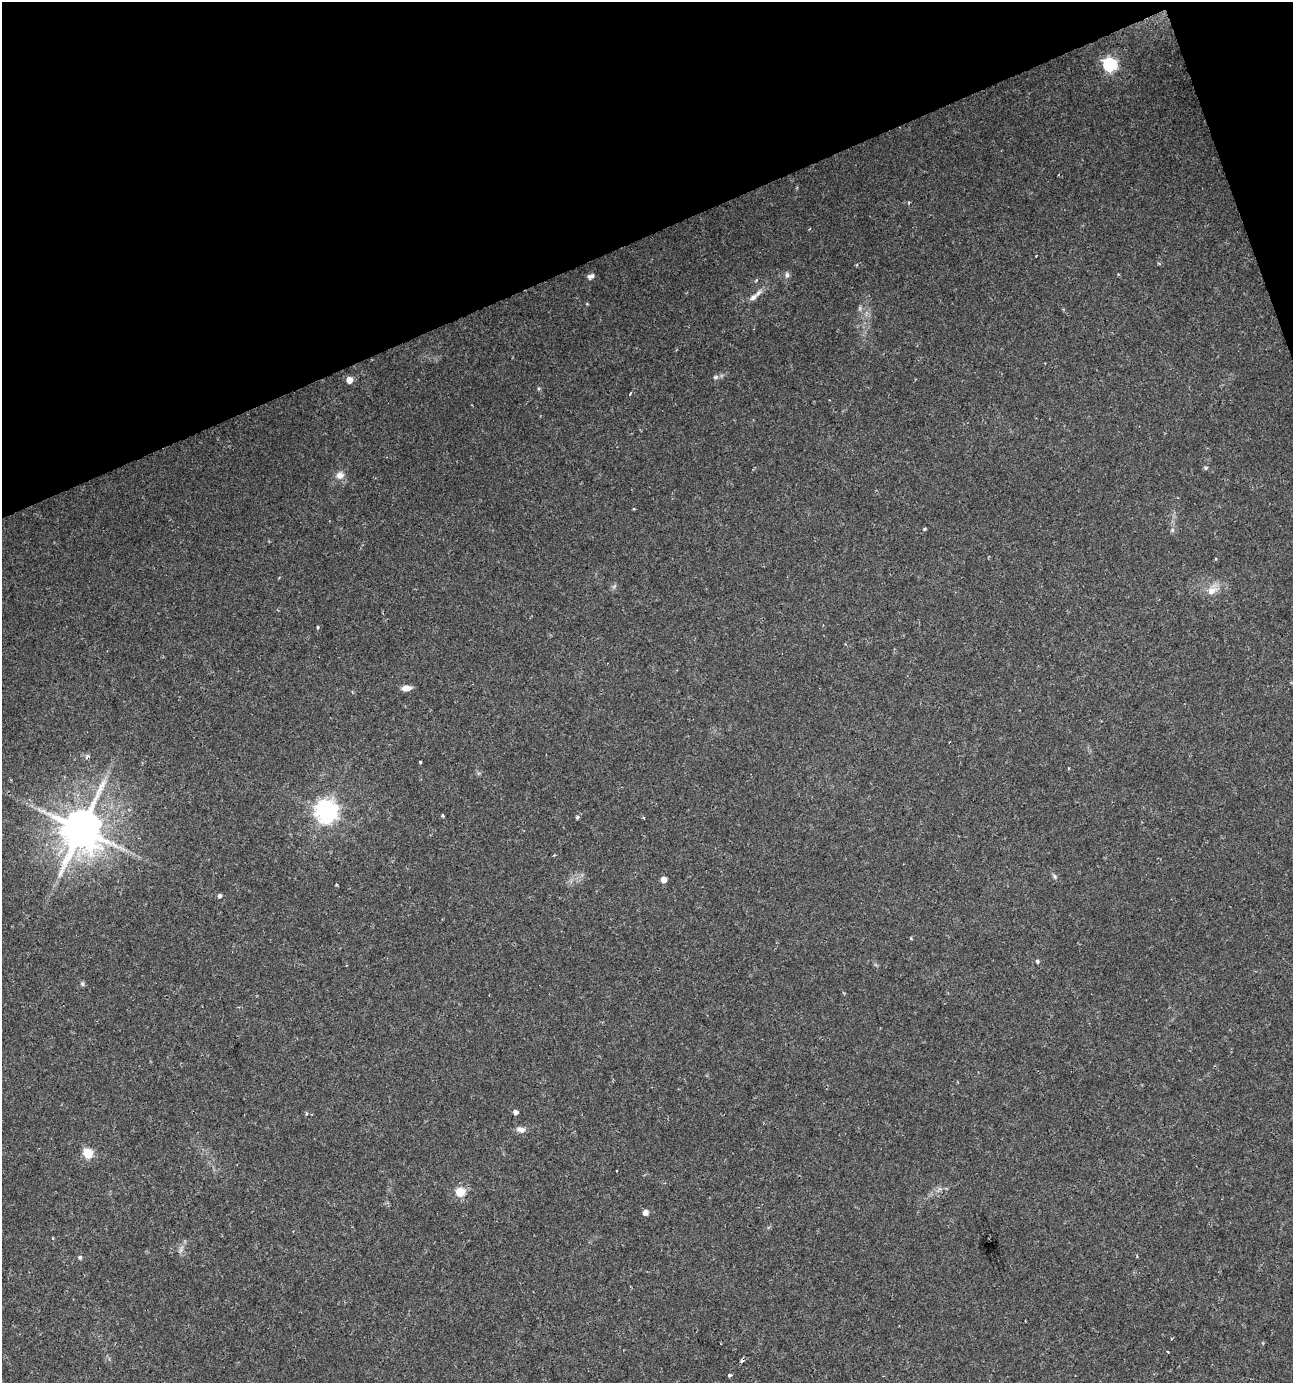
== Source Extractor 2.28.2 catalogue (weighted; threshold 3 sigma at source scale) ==
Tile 3 of 4 x 4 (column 3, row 1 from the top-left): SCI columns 2712-4002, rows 4144-5524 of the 5368 x 5526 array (HDU 1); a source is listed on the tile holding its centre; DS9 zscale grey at full resolution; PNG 1295 x 1385 px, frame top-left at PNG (2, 2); no overlay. Shown black and unused: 18% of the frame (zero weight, under 2 of 3 exposures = <1% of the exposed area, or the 3 px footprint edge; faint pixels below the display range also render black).
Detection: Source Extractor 2.28.2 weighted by HDU 2 'WHT'; one run over the whole footprint, this tile lists its part. Background 0.0424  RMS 0.0033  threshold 0.015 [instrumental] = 3 sigma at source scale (4.5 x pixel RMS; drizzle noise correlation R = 1.50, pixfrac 1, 0.0396/0.0396 arcsec/px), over >= 5 px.
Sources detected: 39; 1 cosmic-ray / hot-pixel residue — not listed; the other 38 listed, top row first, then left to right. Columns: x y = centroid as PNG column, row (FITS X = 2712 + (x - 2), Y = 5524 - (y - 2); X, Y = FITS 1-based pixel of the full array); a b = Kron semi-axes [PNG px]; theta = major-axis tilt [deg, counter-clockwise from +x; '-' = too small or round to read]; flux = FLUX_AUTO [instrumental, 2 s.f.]
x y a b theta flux
1110 65 6 6 - 61
787 275 8 6 -79 0.92
590 276 8 5 20 1.1
753 297 12 7 41 1.7
716 377 7 5 20 0.67
349 380 5 5 - 4.4
1206 468 5 5 - 0.55
340 475 11 10 - 2.3
925 529 4 3 - 0.37
1172 530 6 4 46 0.53
1216 559 3 3 - 0.41
1211 590 12 9 31 3
318 627 4 3 - 0.32
406 688 10 6 5 2.4
420 762 3 2 - 0.72
326 811 8 7 - 230
442 815 3 3 - 0.56
577 817 4 3 - 1
81 829 13 11 79 1300
554 855 4 3 - 0.31
1055 876 7 5 -54 0.66
663 879 5 5 - 2.8
336 884 3 3 - 0.33
220 896 5 4 - 0.77
1037 961 5 4 - 0.47
82 984 6 5 - 0.56
516 1112 4 4 - 1.5
306 1114 4 3 - 0.41
521 1129 11 7 -10 1.7
88 1153 5 5 - 18
460 1192 5 5 - 16
645 1212 6 6 - 1.4
52 1238 3 3 - 0.31
181 1250 7 5 46 0.82
80 1257 5 5 - 0.66
1168 1352 3 2 - 0.35
742 1361 4 3 - 1.3
730 1375 3 3 - 1.5
Overlapping masked pixels (flux is a lower limit): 1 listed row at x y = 742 1361